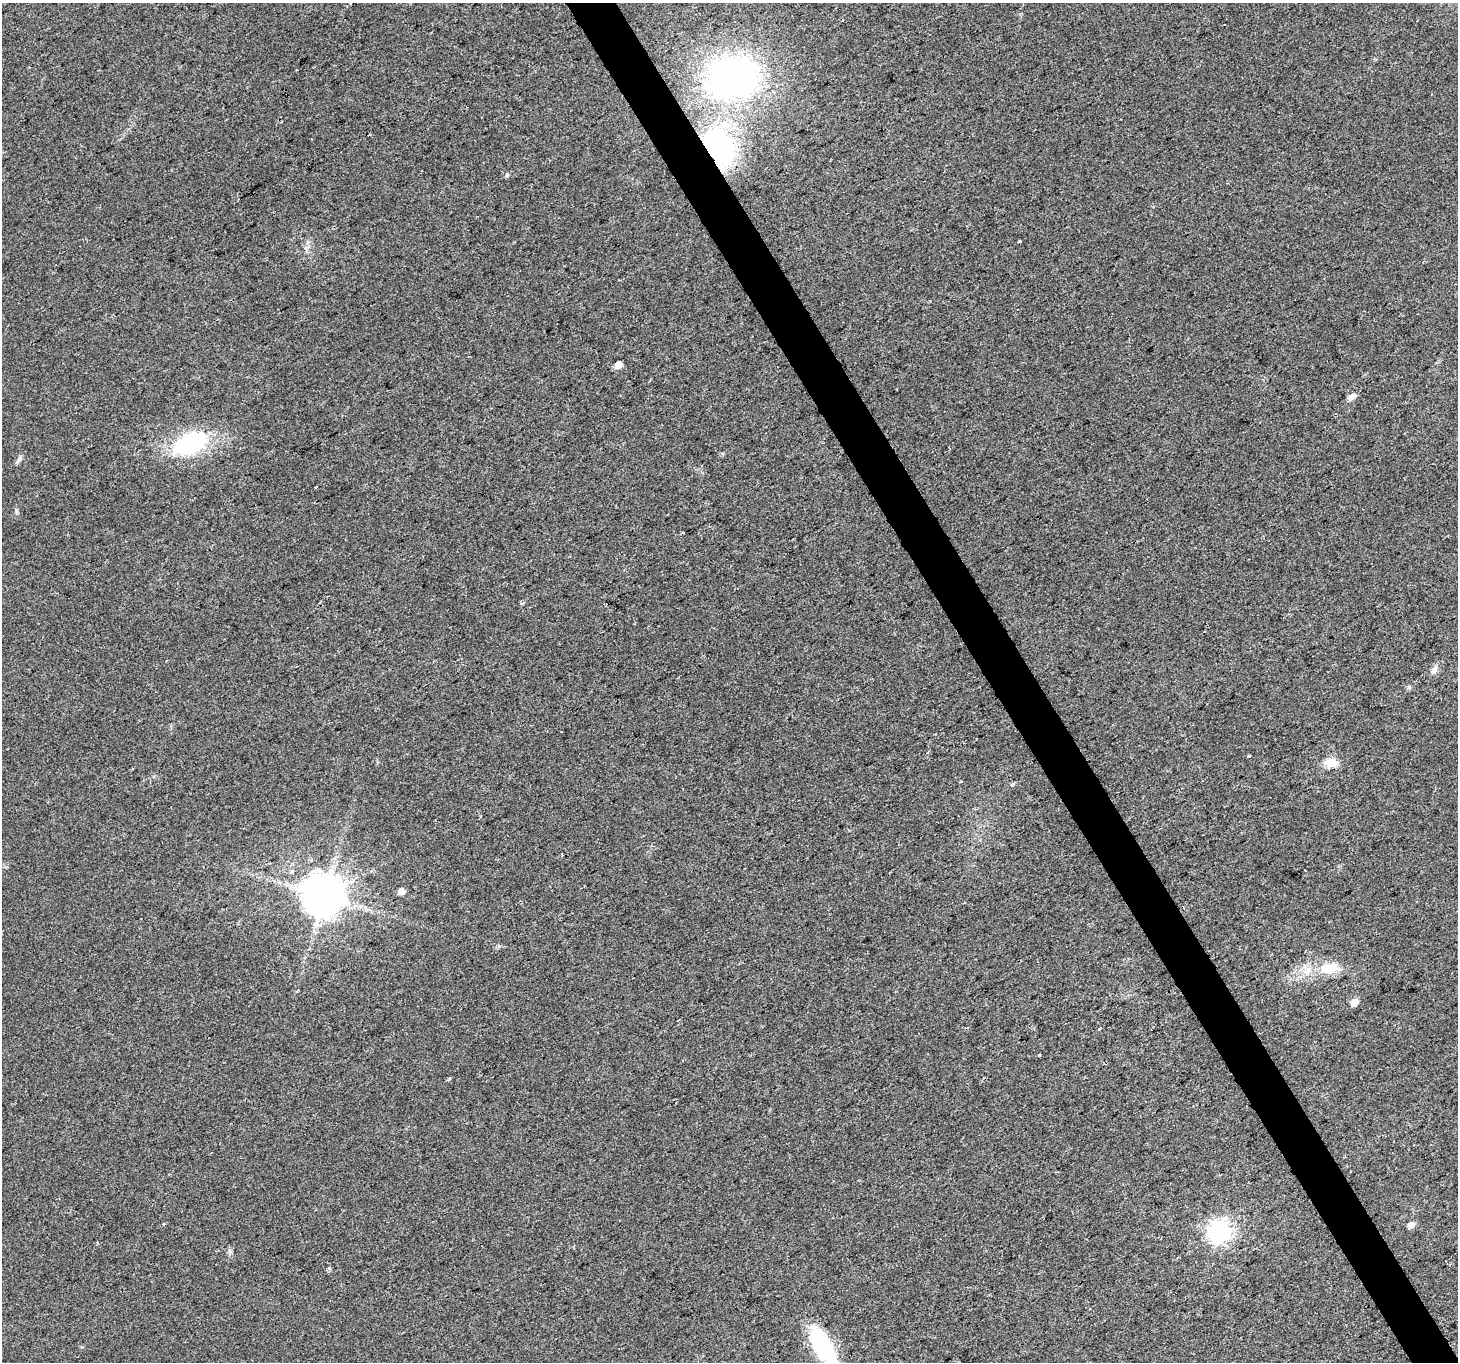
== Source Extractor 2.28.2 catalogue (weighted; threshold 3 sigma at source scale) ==
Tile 6 of 4 x 4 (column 2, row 2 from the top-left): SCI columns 1460-2915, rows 2891-4250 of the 5826 x 5719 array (HDU 1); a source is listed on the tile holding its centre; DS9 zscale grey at full resolution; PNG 1460 x 1364 px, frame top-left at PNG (2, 3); no overlay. Shown black and unused: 3% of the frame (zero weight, under 2 of 3 exposures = <1% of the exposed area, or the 3 px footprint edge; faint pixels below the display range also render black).
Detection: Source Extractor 2.28.2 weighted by HDU 2 'WHT'; one run over the whole footprint, this tile lists its part. Background 0.0247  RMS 0.0056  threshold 0.025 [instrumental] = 3 sigma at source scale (4.5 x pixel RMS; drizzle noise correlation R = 1.50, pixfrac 1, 0.0396/0.0396 arcsec/px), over >= 5 px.
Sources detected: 32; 1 inside a brighter object's white glare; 3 cosmic-ray / hot-pixel residue — not listed; the other 28 listed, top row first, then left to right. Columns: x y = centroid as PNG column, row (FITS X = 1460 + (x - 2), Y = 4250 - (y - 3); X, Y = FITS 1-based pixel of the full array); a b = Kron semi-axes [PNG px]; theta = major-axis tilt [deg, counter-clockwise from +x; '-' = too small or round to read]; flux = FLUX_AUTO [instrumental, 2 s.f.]
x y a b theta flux
733 77 53 41 -21 170
719 148 45 31 -64 94
507 175 5 5 - 0.94
1019 241 3 2 - 0.86
618 365 5 5 - 8.9
1351 397 12 7 39 3.2
190 443 28 17 24 68
19 460 10 5 65 1.6
315 487 3 2 - 0.63
683 533 3 2 - 0.58
521 603 5 3 - 0.64
1434 670 14 6 57 2.8
1248 756 4 3 - 8.1
1331 762 16 12 10 6.3
961 782 3 3 - 1.5
1012 784 5 4 - 0.81
292 871 4 3 - 3.7
401 891 5 5 - 5
324 896 11 11 - 1900
1329 968 29 15 10 15
1354 1002 6 5 - 6.5
1039 1055 3 3 - 3.1
164 1224 3 3 - 2.6
1411 1225 6 5 - 4.1
1220 1232 8 8 - 340
97 1243 3 3 - 0.83
329 1269 5 4 - 0.87
823 1347 46 18 -60 48
Overlapping masked pixels (flux is a lower limit): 1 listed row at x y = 719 148
Isophote crosses this tile's border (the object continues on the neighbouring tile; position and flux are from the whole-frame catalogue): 1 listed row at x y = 823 1347
Unlisted compact peaks at least as high as the median listed source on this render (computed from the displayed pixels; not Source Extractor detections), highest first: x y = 1409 687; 16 510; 499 946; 82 1347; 449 1079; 230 1251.